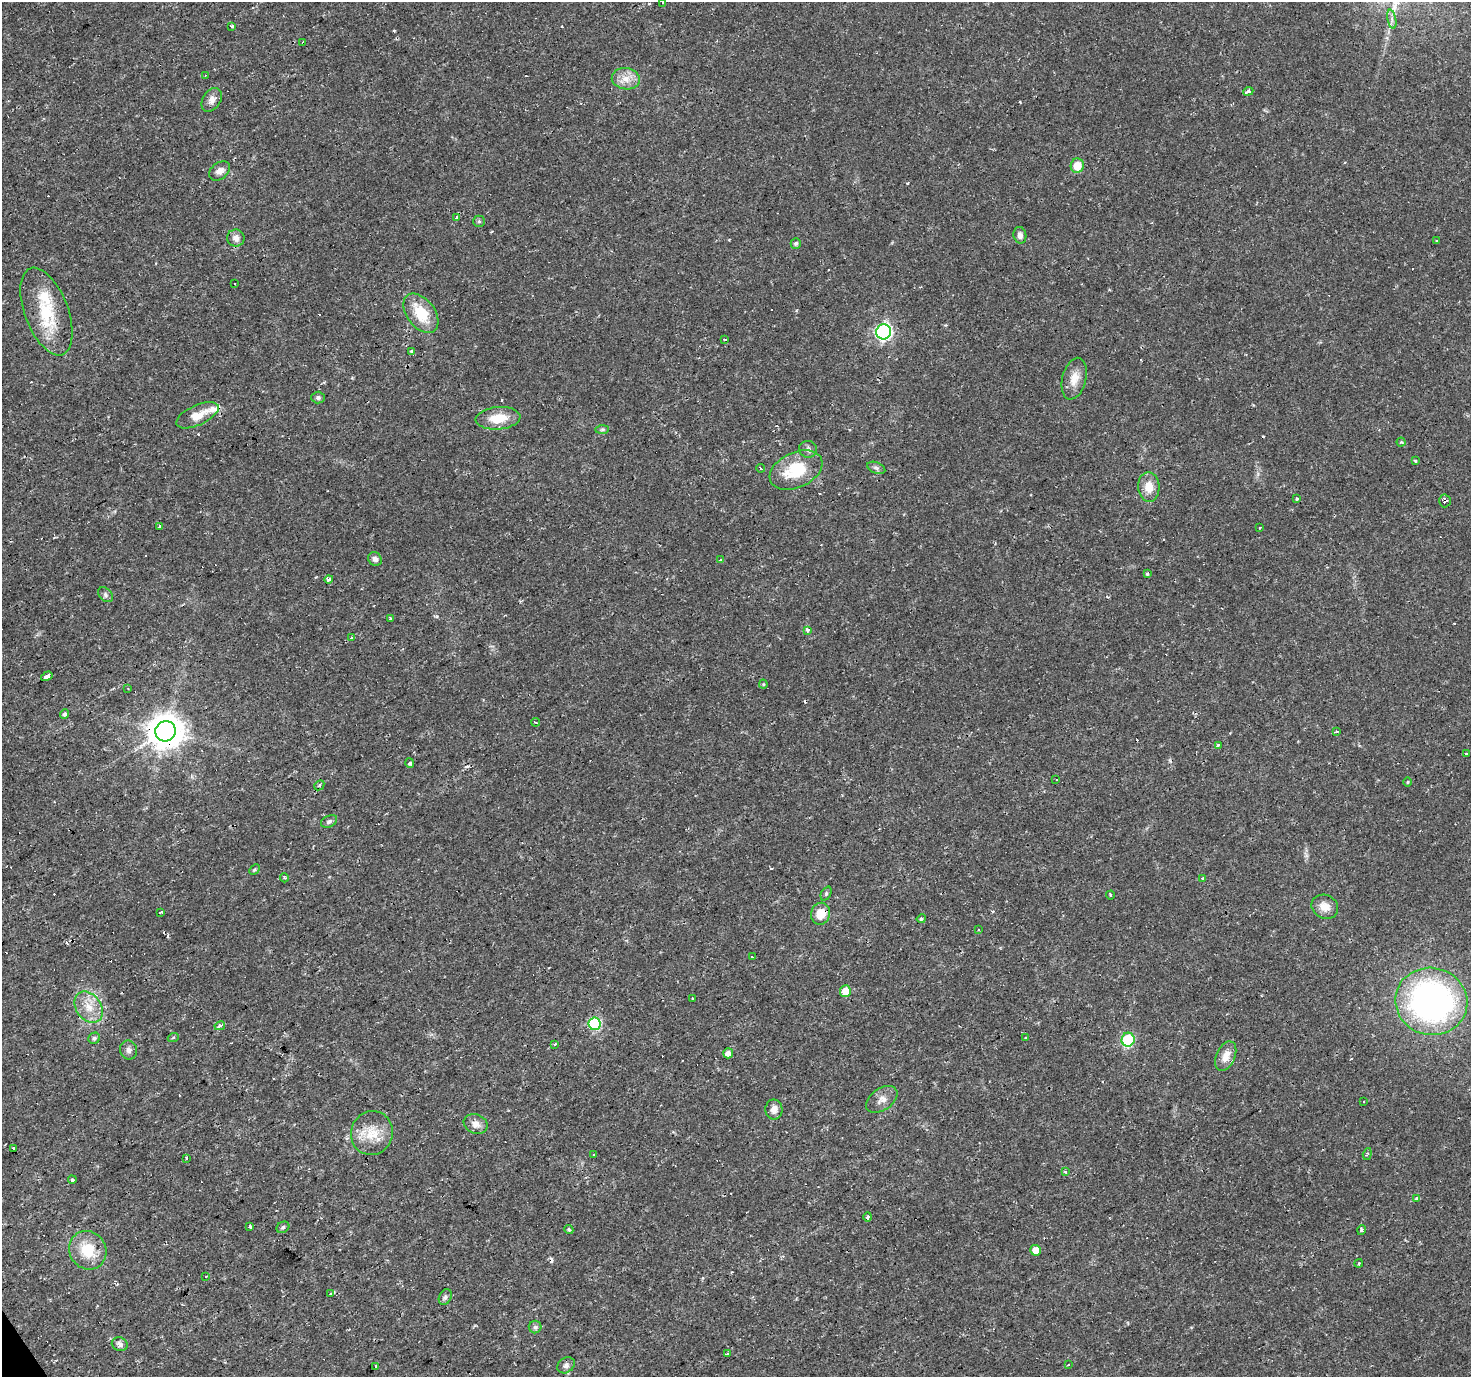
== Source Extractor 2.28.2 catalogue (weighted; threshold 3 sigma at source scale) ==
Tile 7 of 4 x 4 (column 3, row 2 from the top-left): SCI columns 2940-4408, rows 2863-4237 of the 5878 x 5787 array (HDU 1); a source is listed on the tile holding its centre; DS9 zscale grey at full resolution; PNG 1473 x 1379 px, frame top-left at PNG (2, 2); each listed source drawn as its Kron ellipse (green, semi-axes under 4 px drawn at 4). Shown black and unused: <1% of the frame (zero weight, under 2 of 3 exposures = <1% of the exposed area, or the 3 px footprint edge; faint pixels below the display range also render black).
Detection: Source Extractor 2.28.2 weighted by HDU 2 'WHT'; one run over the whole footprint, this tile lists its part. Background 0.0199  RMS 0.0024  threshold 0.011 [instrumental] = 3 sigma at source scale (4.5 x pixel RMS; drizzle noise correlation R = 1.50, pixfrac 1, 0.0396/0.0396 arcsec/px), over >= 5 px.
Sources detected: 157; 40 cosmic-ray / hot-pixel residue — neither listed nor drawn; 3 inside a brighter listed object's ellipse — not listed separately; the other 114 listed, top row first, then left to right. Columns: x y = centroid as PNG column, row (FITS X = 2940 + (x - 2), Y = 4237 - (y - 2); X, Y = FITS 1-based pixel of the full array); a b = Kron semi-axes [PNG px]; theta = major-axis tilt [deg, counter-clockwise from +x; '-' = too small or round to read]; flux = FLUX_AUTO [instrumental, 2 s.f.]
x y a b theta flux
662 2 3 3 - 1.8
1392 19 10 4 -78 0.74
232 26 3 3 - 0.75
303 42 3 2 - 0.46
205 75 4 4 - 0.32
626 79 14 10 -9 2.7
1248 91 5 3 - 3.8
212 100 13 9 56 1.6
1077 166 7 6 - 3.4
219 171 12 8 37 1.6
457 217 3 3 - 1.3
479 221 6 5 - 0.37
1020 235 8 6 -79 1
236 238 9 8 - 1.5
1437 241 4 3 - 0.19
796 243 5 5 - 0.6
234 284 3 2 - 0.34
46 312 46 22 -69 12
421 313 22 14 -53 7.5
884 332 7 7 - 60
725 340 4 2 - 0.56
411 351 3 3 - 0.74
1074 379 21 12 76 3.1
318 398 6 6 - 0.56
197 415 23 10 24 4.2
498 418 22 11 5 5.2
602 429 7 4 1 0.46
1401 442 4 4 - 0.38
808 449 9 8 - 0.85
1415 461 4 3 - 0.35
761 468 4 2 - 0.75
876 468 9 5 -21 0.61
796 470 28 17 24 10
1149 487 15 10 -86 3.4
1297 499 3 3 - 0.46
1445 501 6 6 - 0.78
159 527 3 3 - 0.55
1260 528 3 2 - 0.24
375 559 7 6 - 0.84
720 560 4 3 - 1.3
1147 573 3 3 - 0.4
329 579 4 4 - 1.6
105 595 8 6 -44 0.68
391 619 4 3 - 0.86
808 631 3 3 - 1.7
351 638 4 3 - 1.1
47 676 6 3 32 2.5
763 684 4 4 - 0.25
128 689 2 2 - 0.21
64 714 5 4 - 0.59
536 722 4 2 - 0.3
165 731 10 10 - 490
1336 731 3 3 - 0.66
1218 745 3 3 - 2
1466 753 3 2 - 0.5
410 763 5 4 - 0.68
1056 780 2 2 - 0.19
1408 782 4 3 - 0.23
319 785 6 4 44 0.49
329 821 8 5 26 0.6
254 869 6 3 45 0.3
284 878 4 4 - 0.35
1203 878 3 3 - 0.32
826 894 7 5 64 0.43
1110 895 4 2 - 0.32
1325 907 14 11 -29 2.7
160 912 4 3 - 0.91
821 914 11 9 76 3.7
921 919 4 3 - 0.34
979 930 3 3 - 2.8
752 957 3 3 - 1.9
845 991 6 5 - 3
693 999 4 3 - 0.66
1431 1001 36 33 -14 78
89 1007 17 12 -55 4
595 1024 6 6 - 26
220 1026 5 4 - 1.2
94 1038 6 5 - 0.62
173 1038 5 3 - 0.3
1025 1038 3 2 - 0.4
1128 1040 7 6 - 17
554 1044 3 3 - 0.53
129 1050 9 8 - 0.95
728 1053 5 5 - 1.2
1226 1056 16 9 67 2.4
882 1099 17 11 36 2
1364 1101 3 3 - 0.49
774 1109 10 8 -89 1.5
476 1124 12 9 -22 1.7
372 1133 22 20 67 6.1
14 1148 3 3 - 0.87
594 1154 3 3 - 0.74
1367 1154 6 3 72 0.39
186 1158 3 3 - 2.2
1065 1172 3 3 - 1.1
72 1180 4 3 - 0.37
1417 1199 4 3 - 2.9
868 1217 5 3 - 0.46
250 1226 3 3 - 3.4
283 1227 7 5 28 0.54
569 1230 5 4 - 0.4
1361 1230 5 3 - 0.56
88 1250 20 18 -56 6.8
1036 1250 5 5 - 2.2
1359 1263 4 2 - 0.27
206 1277 3 3 - 1.3
331 1294 3 3 - 1.1
445 1297 8 6 64 0.72
535 1327 6 6 - 0.51
120 1344 8 7 - 1.1
727 1353 3 3 - 0.76
1068 1364 3 3 - 0.8
566 1365 9 7 35 0.95
375 1366 3 3 - 1
Overlapping masked pixels (flux is a lower limit): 3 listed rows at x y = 1445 501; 165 731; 821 914
Isophote crosses this tile's border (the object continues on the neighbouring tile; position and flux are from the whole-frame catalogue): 1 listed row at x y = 662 2